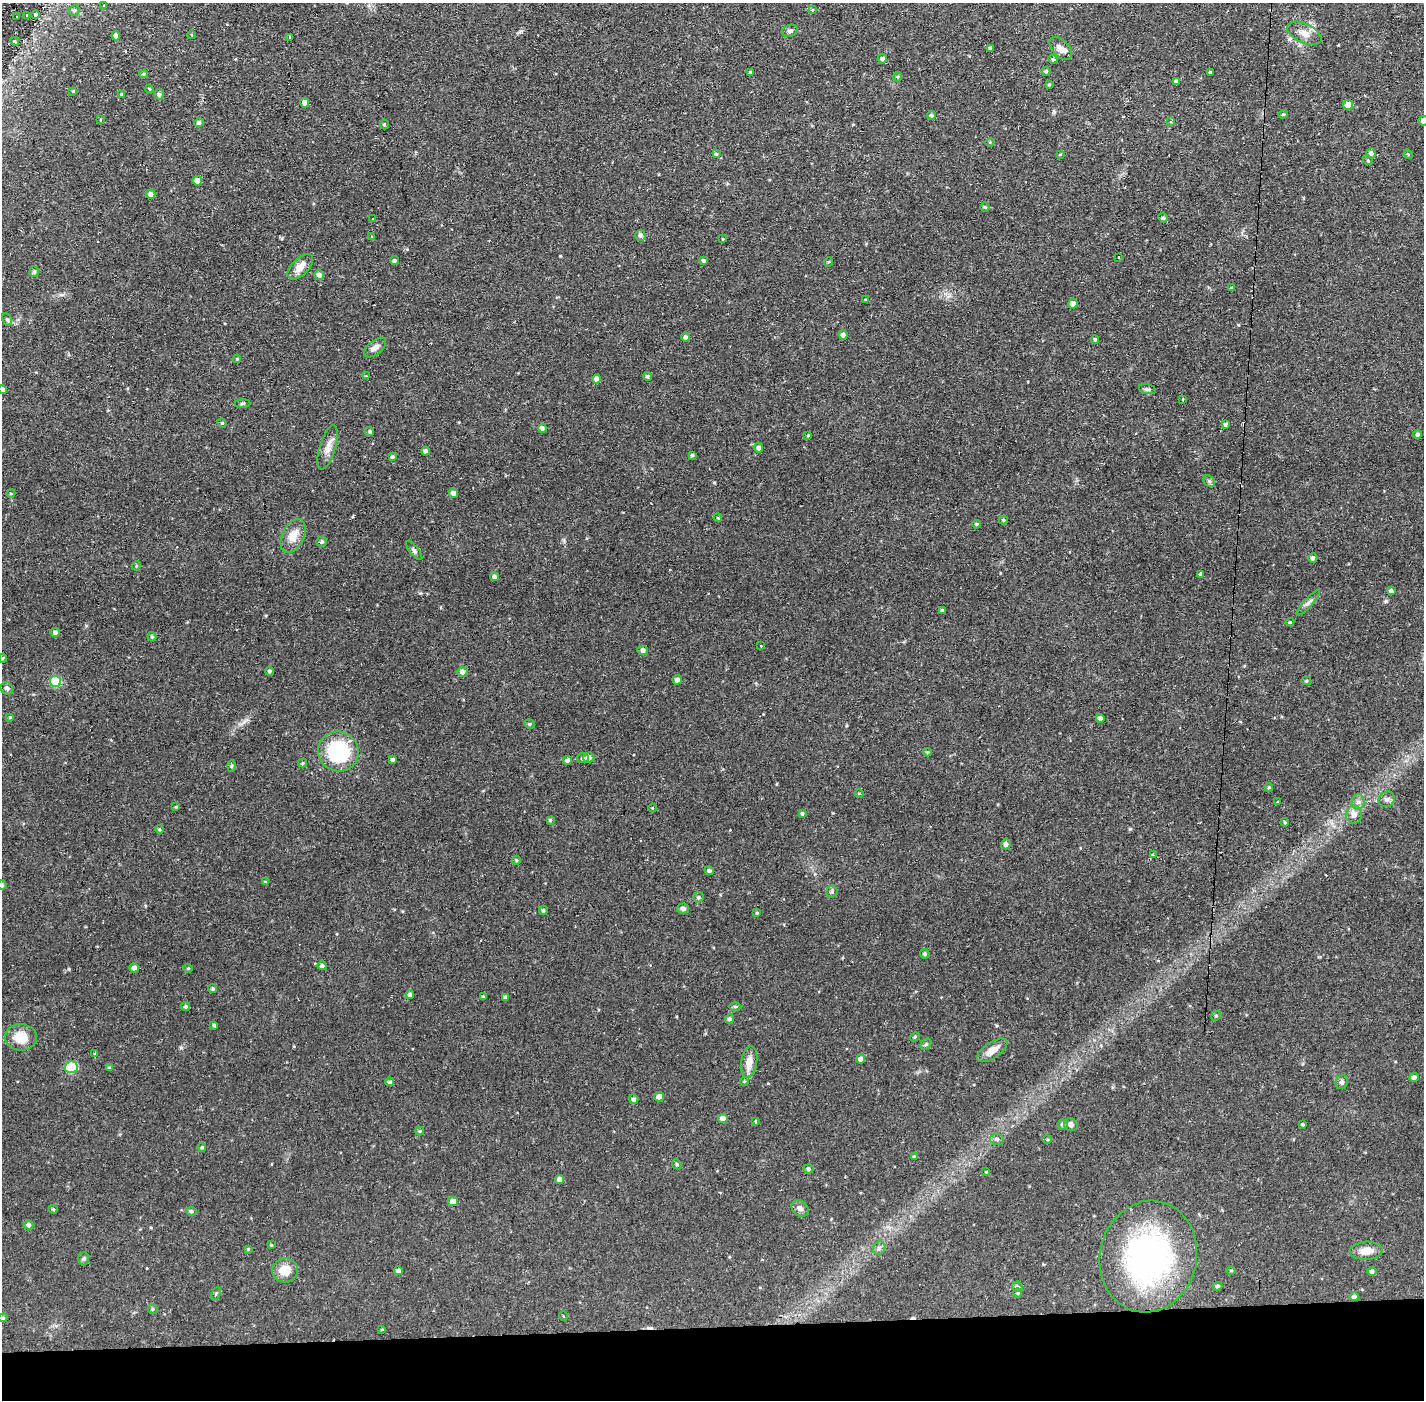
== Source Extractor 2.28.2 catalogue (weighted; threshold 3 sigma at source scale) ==
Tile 8 of 3 x 3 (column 2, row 3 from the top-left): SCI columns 1423-2844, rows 53-1450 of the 4266 x 4299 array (HDU 1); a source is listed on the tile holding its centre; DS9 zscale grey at full resolution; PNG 1426 x 1402 px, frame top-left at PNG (2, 3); each listed source drawn as its Kron ellipse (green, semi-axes under 4 px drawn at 4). Shown black and unused: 5% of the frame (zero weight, under 2 of 3 exposures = <1% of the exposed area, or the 3 px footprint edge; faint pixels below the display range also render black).
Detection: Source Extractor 2.28.2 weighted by HDU 2 'WHT'; one run over the whole footprint, this tile lists its part. Background 0.0697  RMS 0.0066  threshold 0.0298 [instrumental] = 3 sigma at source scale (4.5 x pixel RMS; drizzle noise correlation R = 1.50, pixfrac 1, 0.05/0.05 arcsec/px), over >= 5 px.
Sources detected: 220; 7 cosmic-ray / hot-pixel residue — neither listed nor drawn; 1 inside a brighter listed object's ellipse — not listed separately; the other 212 listed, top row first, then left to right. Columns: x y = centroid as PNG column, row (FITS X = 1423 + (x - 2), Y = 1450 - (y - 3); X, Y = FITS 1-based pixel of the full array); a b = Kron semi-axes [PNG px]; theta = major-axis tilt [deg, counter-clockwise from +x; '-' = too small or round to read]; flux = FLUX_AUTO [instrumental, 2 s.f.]
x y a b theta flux
104 6 3 2 - 1.1
74 10 5 5 - 1.1
812 10 4 4 - 0.56
35 15 4 3 - 1.4
26 16 3 3 - 1.9
16 17 4 3 - 3.2
790 31 8 6 16 1.7
1304 33 18 9 -25 6.3
192 35 4 3 - 0.57
116 36 4 4 - 2.4
289 37 3 2 - 1.6
15 41 5 3 - 1.3
991 48 4 3 - 1.3
1061 48 13 8 -48 3.8
882 59 5 5 - 1.4
1053 59 5 4 - 0.86
1046 71 5 4 - 0.88
750 72 4 3 - 0.74
1210 72 4 3 - 0.82
144 74 4 3 - 0.72
898 77 5 4 - 0.82
1176 81 4 4 - 1.6
1049 85 4 3 - 0.71
149 89 4 3 - 0.81
73 91 4 4 - 0.56
122 94 4 3 - 0.96
159 94 5 5 - 1.7
305 103 5 4 - 2.8
1348 105 5 5 - 7.2
1283 114 5 4 - 0.81
931 115 4 4 - 1.2
101 120 4 2 - 0.58
1423 121 5 5 - 2.8
1170 122 4 4 - 1
199 123 5 4 - 1.7
385 125 5 3 - 0.76
990 142 4 3 - 0.48
1371 153 5 5 - 2
716 154 4 4 - 1
1060 154 4 2 - 0.57
1408 154 5 4 - 0.63
1368 161 5 3 - 0.58
197 181 5 4 - 6.4
151 194 5 4 - 3
985 207 5 4 - 0.85
1163 218 5 4 - 0.89
372 219 3 2 - 0.96
640 235 5 5 - 2
371 237 3 3 - 4
723 239 3 2 - 0.45
1119 257 3 3 - 1.6
704 260 4 4 - 1.1
394 261 5 4 - 1.1
828 262 5 3 - 0.55
300 267 16 8 46 7.1
34 272 5 4 - 1.1
319 275 5 5 - 2.4
1231 288 4 4 - 0.71
865 300 4 3 - 0.63
1073 303 5 4 - 3
7 320 6 4 -61 1.1
843 335 4 4 - 2.3
686 337 5 4 - 1.6
1095 339 4 4 - 0.89
375 348 13 7 39 3.1
237 359 4 3 - 0.65
366 376 4 3 - 0.57
647 376 4 4 - 1.2
597 379 4 4 - 3.6
1147 389 9 5 -15 1.4
3 390 4 4 - 3.5
1183 399 3 3 - 1.6
243 404 8 3 1 0.94
222 423 5 4 - 0.73
1225 424 4 4 - 1.1
542 428 4 4 - 2.6
370 432 4 4 - 1
1417 434 4 4 - 1.4
808 435 3 3 - 0.59
328 447 23 8 73 5.6
758 448 5 4 - 1.7
425 451 4 4 - 1.6
692 455 3 3 - 1
393 457 3 3 - 1.3
1209 481 6 5 - 1.3
453 493 4 4 - 3.1
11 494 4 3 - 0.53
718 518 4 3 - 0.58
1003 520 4 4 - 0.91
976 524 4 3 - 0.85
293 536 18 11 64 8.6
322 542 5 5 - 1.3
414 550 12 4 -51 1.6
1313 558 5 4 - 2.3
136 566 5 3 - 0.63
1201 574 4 3 - 1.6
494 577 4 4 - 1.8
1391 591 4 4 - 2
1308 603 16 4 48 2.4
943 611 4 4 - 1.5
1290 622 4 4 - 0.73
55 632 5 4 - 1.9
152 637 5 4 - 1
761 646 2 2 - 0.5
643 650 5 4 - 2
3 658 4 4 - 0.66
270 671 4 4 - 1.3
462 672 5 5 - 3.2
677 680 5 4 - 2
56 681 5 5 - 25
1306 681 5 4 - 0.91
7 688 6 6 - 1.8
10 717 3 3 - 0.84
1100 718 4 4 - 2.6
529 724 5 4 - 0.91
338 752 20 19 - 56
927 752 4 4 - 0.65
583 758 6 5 - 1.5
589 758 5 5 - 2.6
393 760 4 4 - 1.6
567 760 4 4 - 2.4
303 763 4 4 - 0.82
231 766 6 4 88 0.76
1269 787 4 3 - 0.77
859 793 5 3 - 0.59
1387 799 8 7 - 2.1
1277 802 3 2 - 0.45
1358 802 7 6 - 2.3
176 807 4 3 - 0.71
652 808 4 3 - 0.47
802 813 4 3 - 1.1
1354 815 9 8 - 4.2
550 820 4 4 - 0.99
1285 822 4 3 - 0.56
159 829 4 4 - 0.73
1006 844 5 4 - 2.4
1153 855 4 3 - 4.1
516 860 4 4 - 0.74
709 871 4 4 - 1.5
265 882 4 3 - 0.72
2 885 5 4 - 1.4
832 892 6 5 - 1.3
698 897 6 5 - 1
683 908 6 5 - 1.9
543 910 4 4 - 1.3
757 913 3 3 - 0.65
925 954 5 4 - 1.2
322 966 4 4 - 1.9
134 968 4 4 - 2.7
188 968 5 4 - 0.74
213 989 4 4 - 1
410 995 4 4 - 2
483 997 4 4 - 0.71
506 997 4 3 - 1.4
186 1006 4 4 - 1.2
735 1007 6 4 0 0.95
1216 1016 5 4 - 0.73
729 1019 4 4 - 1.2
214 1025 4 3 - 1
21 1037 16 13 -3 13
915 1037 5 4 - 0.77
926 1044 6 4 46 1.1
992 1050 17 8 34 6
95 1053 3 3 - 1.1
861 1059 4 4 - 2.5
749 1062 16 8 81 7
71 1067 6 6 - 29
109 1068 4 3 - 0.79
1414 1077 5 4 - 2.5
744 1081 4 4 - 0.71
390 1082 4 4 - 1.2
1342 1082 7 6 - 1.5
659 1097 5 4 - 4.4
634 1099 5 4 - 1.8
723 1119 5 4 - 5.7
755 1121 4 3 - 1
1303 1124 3 3 - 0.82
1063 1125 5 5 - 1.7
1071 1125 7 6 - 2.5
420 1131 4 4 - 0.81
997 1139 6 6 - 2
1047 1140 5 3 - 0.67
202 1147 4 3 - 0.85
914 1157 4 3 - 0.7
677 1164 5 4 - 1.1
808 1169 5 5 - 1.3
986 1172 4 3 - 0.5
559 1179 5 4 - 2.8
453 1202 5 4 - 6.3
800 1208 9 7 -42 2.6
53 1209 4 4 - 0.82
191 1211 5 4 - 1.3
29 1225 5 4 - 2.1
271 1245 4 4 - 0.61
879 1248 7 6 - 1.8
248 1249 3 3 - 0.74
1366 1251 16 9 2 7.8
1148 1257 56 48 77 170
84 1259 7 5 88 1.2
285 1270 13 12 - 10
398 1271 4 4 - 2.8
1231 1271 5 3 - 0.61
1372 1271 5 4 - 1.8
1017 1286 5 5 - 1.3
1217 1286 5 4 - 1.1
216 1293 7 4 63 1
1018 1293 4 4 - 0.7
1354 1297 5 4 - 1.6
153 1309 5 4 - 0.89
563 1316 5 3 - 0.47
3 1318 4 4 - 1
382 1329 4 3 - 0.53
Isophote crosses this tile's border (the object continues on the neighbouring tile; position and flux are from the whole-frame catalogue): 4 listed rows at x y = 1423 121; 3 390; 2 885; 3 1318
Unlisted compact peaks at least as high as the median listed source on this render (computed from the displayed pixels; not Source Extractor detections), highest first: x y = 1386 601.